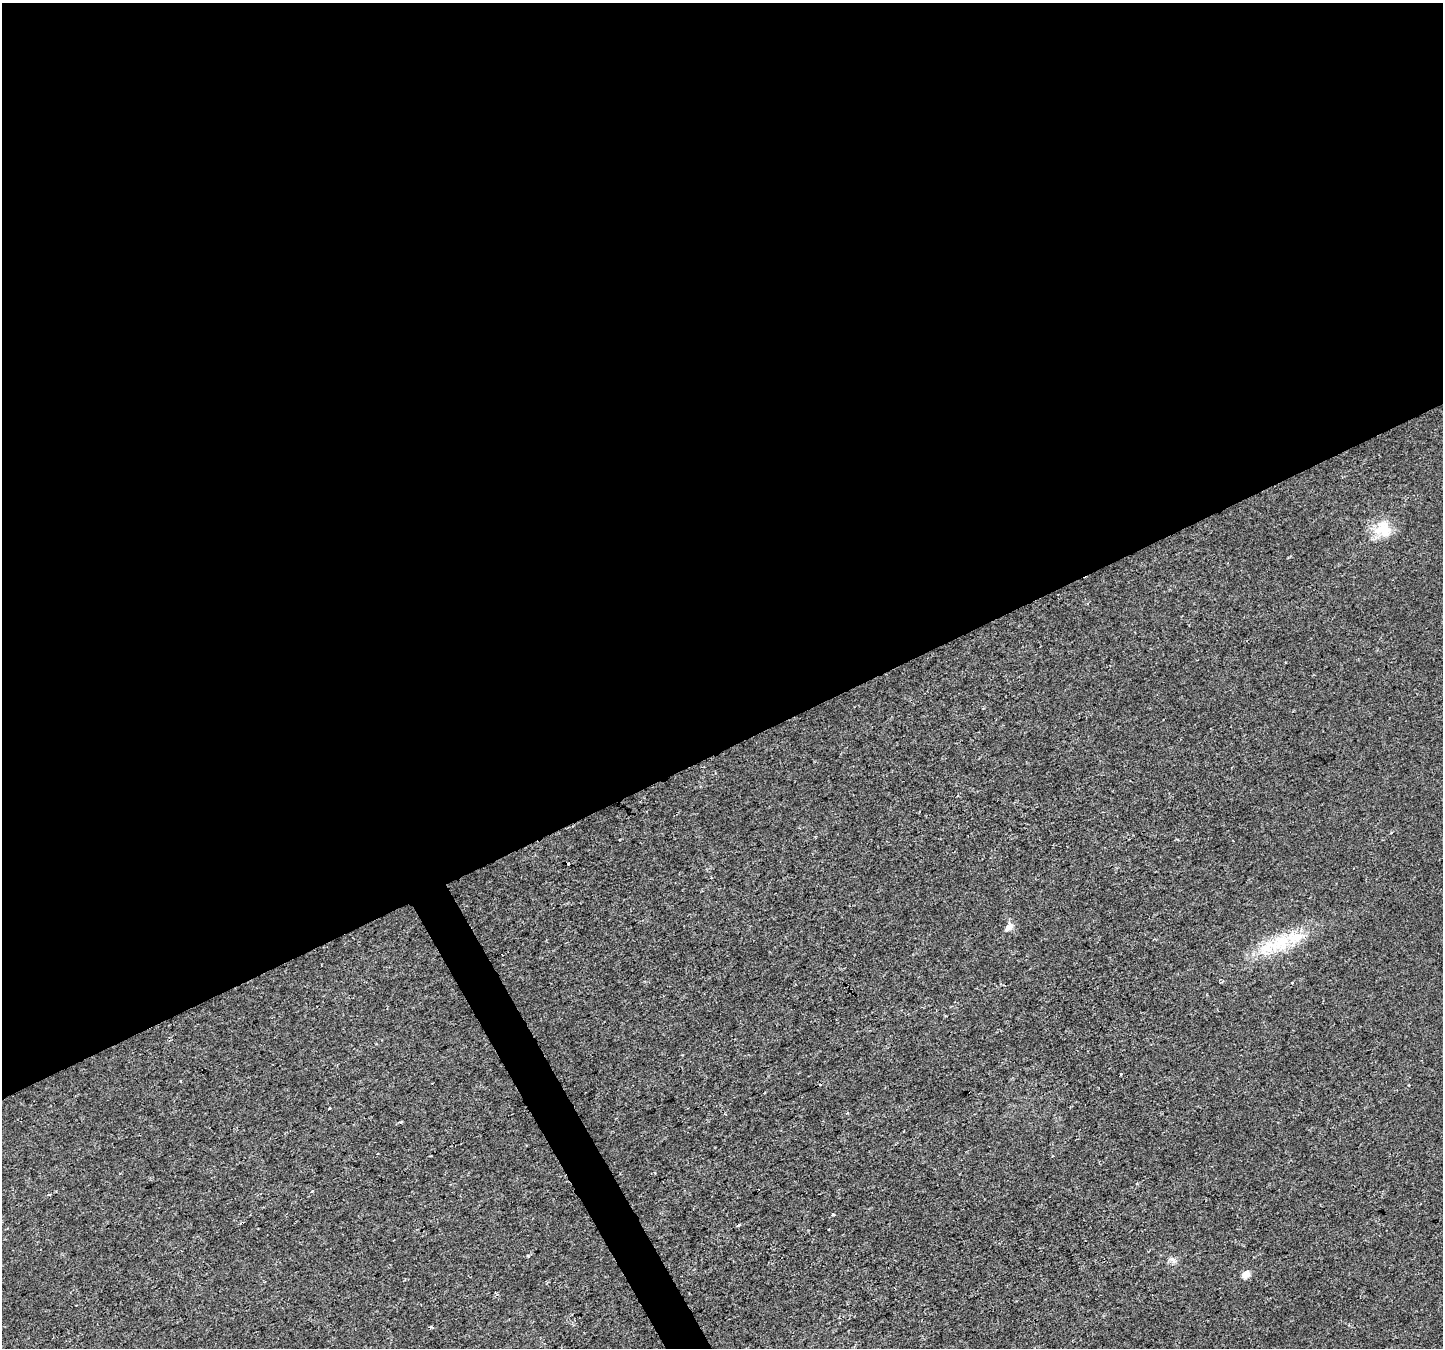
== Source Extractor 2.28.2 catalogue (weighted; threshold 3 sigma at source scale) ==
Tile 2 of 4 x 4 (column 2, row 1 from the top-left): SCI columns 1441-2881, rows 4142-5487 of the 5769 x 5649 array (HDU 1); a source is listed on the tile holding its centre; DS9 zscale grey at full resolution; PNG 1445 x 1350 px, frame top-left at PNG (2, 3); no overlay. Shown black and unused: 57% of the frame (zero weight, under 2 of 3 exposures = <1% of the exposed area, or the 3 px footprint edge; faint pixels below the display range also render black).
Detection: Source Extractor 2.28.2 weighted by HDU 2 'WHT'; one run over the whole footprint, this tile lists its part. Background 0.00101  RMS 0.0023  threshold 0.0102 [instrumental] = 3 sigma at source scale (4.5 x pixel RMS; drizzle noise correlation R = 1.50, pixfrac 1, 0.0396/0.0396 arcsec/px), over >= 5 px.
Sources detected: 20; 4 cosmic-ray / hot-pixel residue — not listed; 2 inside a brighter listed object's ellipse — not listed separately; the other 14 listed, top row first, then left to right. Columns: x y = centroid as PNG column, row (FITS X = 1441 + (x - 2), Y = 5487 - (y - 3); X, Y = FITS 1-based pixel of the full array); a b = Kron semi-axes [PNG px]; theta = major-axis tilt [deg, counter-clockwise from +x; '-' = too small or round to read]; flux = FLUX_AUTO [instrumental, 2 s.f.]
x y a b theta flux
1383 529 23 21 -65 5.2
1391 833 3 3 - 0.2
568 863 3 2 - 0.28
1009 927 10 7 38 1.2
1280 942 33 22 39 9.7
1292 982 3 3 - 0.3
329 1109 3 2 - 0.27
847 1113 3 3 - 0.71
312 1191 3 3 - 0.77
833 1214 3 3 - 0.33
242 1223 5 3 - 0.3
739 1225 3 3 - 1
1172 1260 11 6 -26 0.86
1245 1274 10 8 38 1.4
Overlapping masked pixels (flux is a lower limit): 1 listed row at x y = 242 1223
Unlisted compact peaks at least as high as the median listed source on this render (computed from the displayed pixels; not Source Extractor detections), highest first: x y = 401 1122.